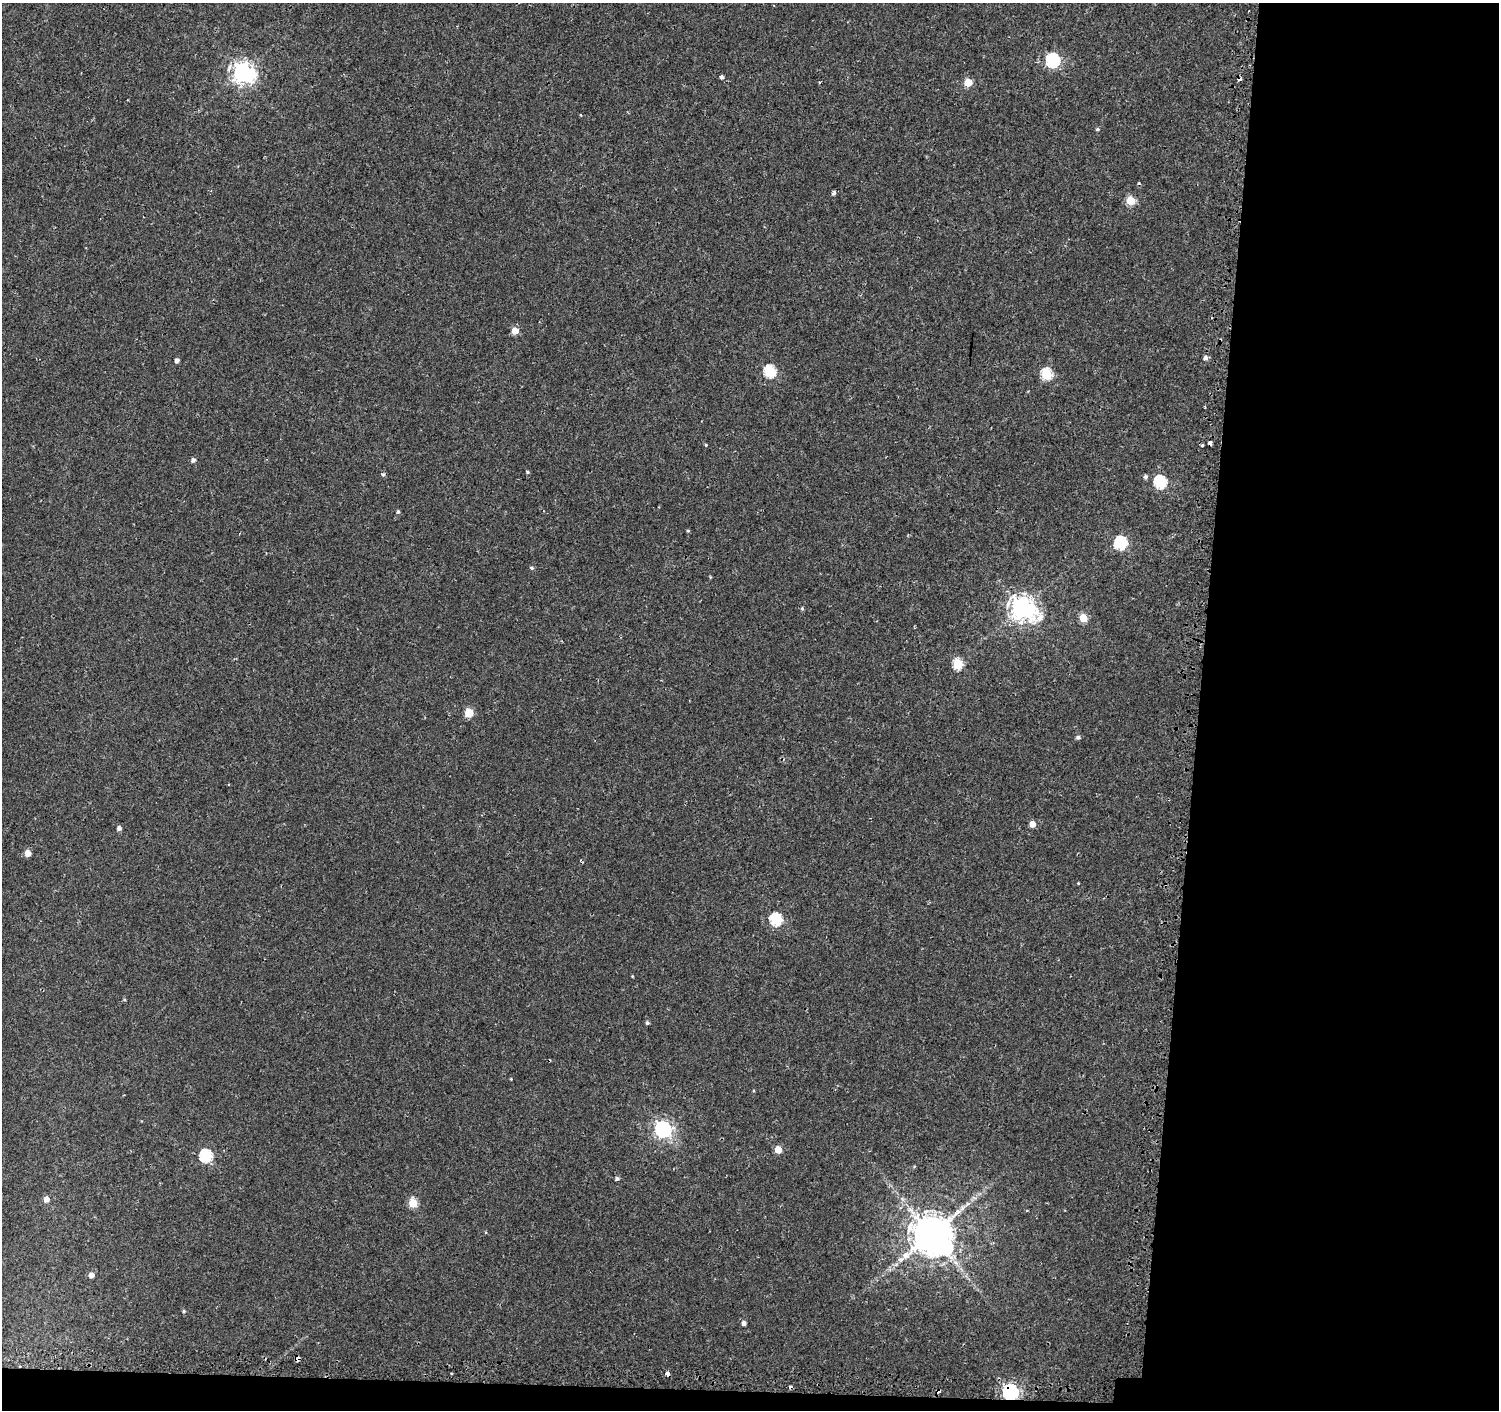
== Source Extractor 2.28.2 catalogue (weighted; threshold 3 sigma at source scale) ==
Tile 9 of 3 x 3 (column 3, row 3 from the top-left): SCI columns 3019-4515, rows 256-1663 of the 4548 x 4787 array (HDU 1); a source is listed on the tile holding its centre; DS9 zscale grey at full resolution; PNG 1501 x 1412 px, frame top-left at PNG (2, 3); no overlay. Shown black and unused: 21% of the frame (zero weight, under 2 of 3 exposures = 3% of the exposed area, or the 3 px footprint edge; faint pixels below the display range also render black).
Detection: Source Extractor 2.28.2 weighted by HDU 2 'WHT'; one run over the whole footprint, this tile lists its part. Background 0.00318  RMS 0.0028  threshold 0.0124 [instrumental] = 3 sigma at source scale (4.5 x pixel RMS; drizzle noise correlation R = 1.50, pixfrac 1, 0.0396/0.0396 arcsec/px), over >= 5 px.
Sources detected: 58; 4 cosmic-ray / hot-pixel residue — not listed; the other 54 listed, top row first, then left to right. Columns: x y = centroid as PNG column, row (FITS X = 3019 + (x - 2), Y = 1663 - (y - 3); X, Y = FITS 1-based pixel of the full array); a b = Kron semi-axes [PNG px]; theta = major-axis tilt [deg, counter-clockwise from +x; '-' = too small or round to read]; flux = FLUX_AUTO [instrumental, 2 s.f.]
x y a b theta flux
1053 60 6 6 - 43
242 72 8 7 - 170
721 77 4 3 - 1.3
968 82 5 5 - 7.8
581 115 3 3 - 0.29
1097 129 5 4 - 0.48
834 193 5 4 - 0.78
1131 200 5 5 - 10
515 331 5 5 - 4.2
1205 358 5 5 - 0.87
177 360 4 4 - 1.1
770 371 6 6 - 25
1046 374 6 5 - 19
1210 443 4 4 - 2.3
706 445 4 3 - 0.27
1202 445 3 3 - 0.52
193 460 4 4 - 0.96
527 472 4 4 - 0.38
383 475 6 5 - 0.48
1145 477 5 4 - 0.75
1160 482 6 6 - 28
398 512 5 4 - 0.48
688 531 4 4 - 0.31
1121 543 6 6 - 31
532 568 5 5 - 0.48
802 608 5 4 - 0.37
1022 608 10 8 -36 250
1083 618 5 5 - 6.9
958 664 6 5 - 14
469 713 5 5 - 8.8
1078 737 5 4 - 0.67
1033 824 5 5 - 2.6
119 828 4 4 - 1.1
28 853 5 5 - 3.1
1078 883 3 3 - 0.23
776 919 6 6 - 26
632 976 4 3 - 0.22
124 1000 4 3 - 0.27
647 1023 5 4 - 0.53
511 1079 3 3 - 0.21
663 1129 7 7 - 89
778 1149 5 5 - 4.5
206 1156 6 6 - 29
617 1179 5 4 - 0.71
46 1199 5 5 - 1.9
413 1203 5 5 - 9.5
932 1234 12 11 - 1000
91 1275 4 4 - 1.8
184 1311 5 4 - 0.35
744 1323 5 5 - 0.98
297 1359 4 3 - 2.6
667 1373 4 3 - 4.6
451 1374 2 2 - 0.27
1010 1392 7 6 - 86
Overlapping masked pixels (flux is a lower limit): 4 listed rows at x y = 1210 443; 297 1359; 667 1373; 1010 1392